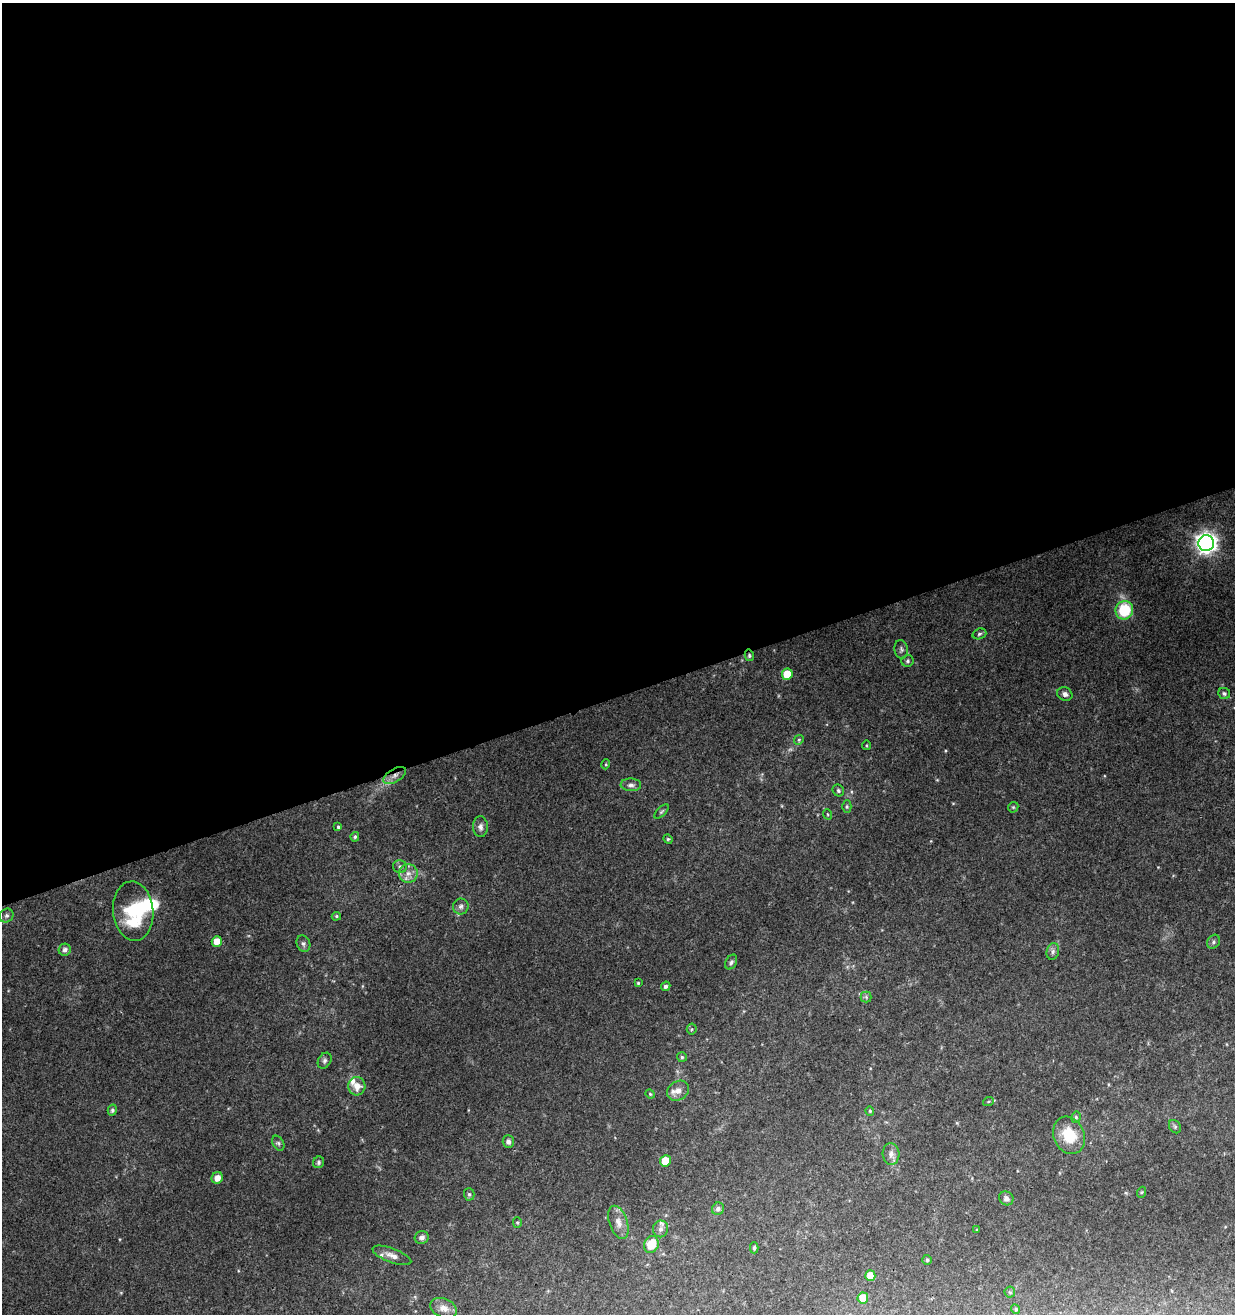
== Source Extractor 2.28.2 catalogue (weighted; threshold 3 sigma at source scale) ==
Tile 2 of 4 x 4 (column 2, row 1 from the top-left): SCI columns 1362-2594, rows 3992-5303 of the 5136 x 5360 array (HDU 1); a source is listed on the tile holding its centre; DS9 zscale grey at full resolution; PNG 1237 x 1316 px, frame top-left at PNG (2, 3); each listed source drawn as its Kron ellipse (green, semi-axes under 4 px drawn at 4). Shown black and unused: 53% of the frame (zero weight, under 3 of 4 exposures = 5% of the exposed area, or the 3 px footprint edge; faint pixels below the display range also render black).
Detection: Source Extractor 2.28.2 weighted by HDU 2 'WHT'; one run over the whole footprint, this tile lists its part. Background 0.144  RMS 0.0067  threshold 0.0301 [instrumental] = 3 sigma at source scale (4.5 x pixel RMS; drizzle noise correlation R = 1.50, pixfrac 1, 0.0396/0.0396 arcsec/px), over >= 5 px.
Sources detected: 79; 1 too faint to see at this stretch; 1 inside a brighter object's white glare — neither listed nor drawn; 3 inside a brighter listed object's ellipse — not listed separately; the other 74 listed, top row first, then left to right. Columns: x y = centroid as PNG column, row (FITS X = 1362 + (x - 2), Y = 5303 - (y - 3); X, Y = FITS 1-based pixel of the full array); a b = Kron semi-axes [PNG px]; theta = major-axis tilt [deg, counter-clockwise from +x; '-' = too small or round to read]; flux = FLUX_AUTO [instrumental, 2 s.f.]
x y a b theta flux
1206 543 8 8 - 430
1124 610 9 8 - 30
979 634 7 5 18 1.4
901 649 9 7 -81 1.9
749 655 6 4 -77 1
908 661 6 5 - 1.3
787 674 6 5 - 15
1224 693 6 5 - 1.4
1065 694 8 6 -24 2.9
799 740 5 4 - 0.82
867 745 5 2 - 0.6
606 764 5 3 - 0.61
395 775 13 6 32 4
631 785 10 6 -3 2.5
838 790 6 5 - 1.4
847 807 6 4 90 0.92
1013 807 5 5 - 0.87
661 812 9 4 45 1.1
827 814 5 3 - 0.64
338 827 4 3 - 0.93
480 827 10 7 -88 3
355 837 5 4 - 1.2
668 839 5 4 - 0.84
400 867 7 6 - 1.9
408 873 9 9 - 4.3
461 906 8 7 - 2.3
133 911 30 20 -84 41
6 916 7 6 - 2.1
336 916 4 4 - 0.89
217 941 5 5 - 7.7
1213 942 7 6 - 1.8
303 944 8 6 -64 1.9
65 950 6 6 - 2.3
1053 951 8 6 75 2.3
731 962 8 5 62 1.5
638 983 3 3 - 0.76
666 986 5 4 - 1.9
866 997 5 5 - 1.2
692 1029 5 5 - 0.97
682 1057 5 5 - 1
325 1061 8 6 58 1.9
357 1086 9 8 - 6.2
678 1091 11 9 32 4.7
650 1094 5 4 - 0.81
988 1102 5 3 - 0.77
112 1110 5 4 - 1.3
870 1111 4 4 - 0.74
1076 1117 6 4 78 1.2
1175 1127 7 5 -55 1.3
1069 1135 19 15 -66 20
508 1142 6 5 - 2.1
278 1143 8 5 -60 1.5
891 1154 11 8 -86 3.8
665 1161 6 5 - 14
318 1162 6 5 - 1.4
217 1178 6 5 - 5
1142 1192 6 3 70 0.72
469 1194 6 5 - 1.3
1006 1198 7 6 - 2.6
718 1209 6 6 - 2.5
517 1222 5 4 - 0.87
618 1222 17 9 -71 5.9
660 1229 8 7 - 2.6
977 1230 3 3 - 0.75
422 1237 7 6 - 2.4
651 1244 8 7 - 14
754 1248 5 4 - 1.2
392 1255 20 7 -20 4.7
927 1260 5 5 - 1
870 1276 5 5 - 7.7
1010 1292 5 5 - 0.94
863 1298 5 5 - 15
444 1308 14 9 -22 5.6
1016 1309 5 4 - 0.96
Overlapping masked pixels (flux is a lower limit): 2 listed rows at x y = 749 655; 395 775